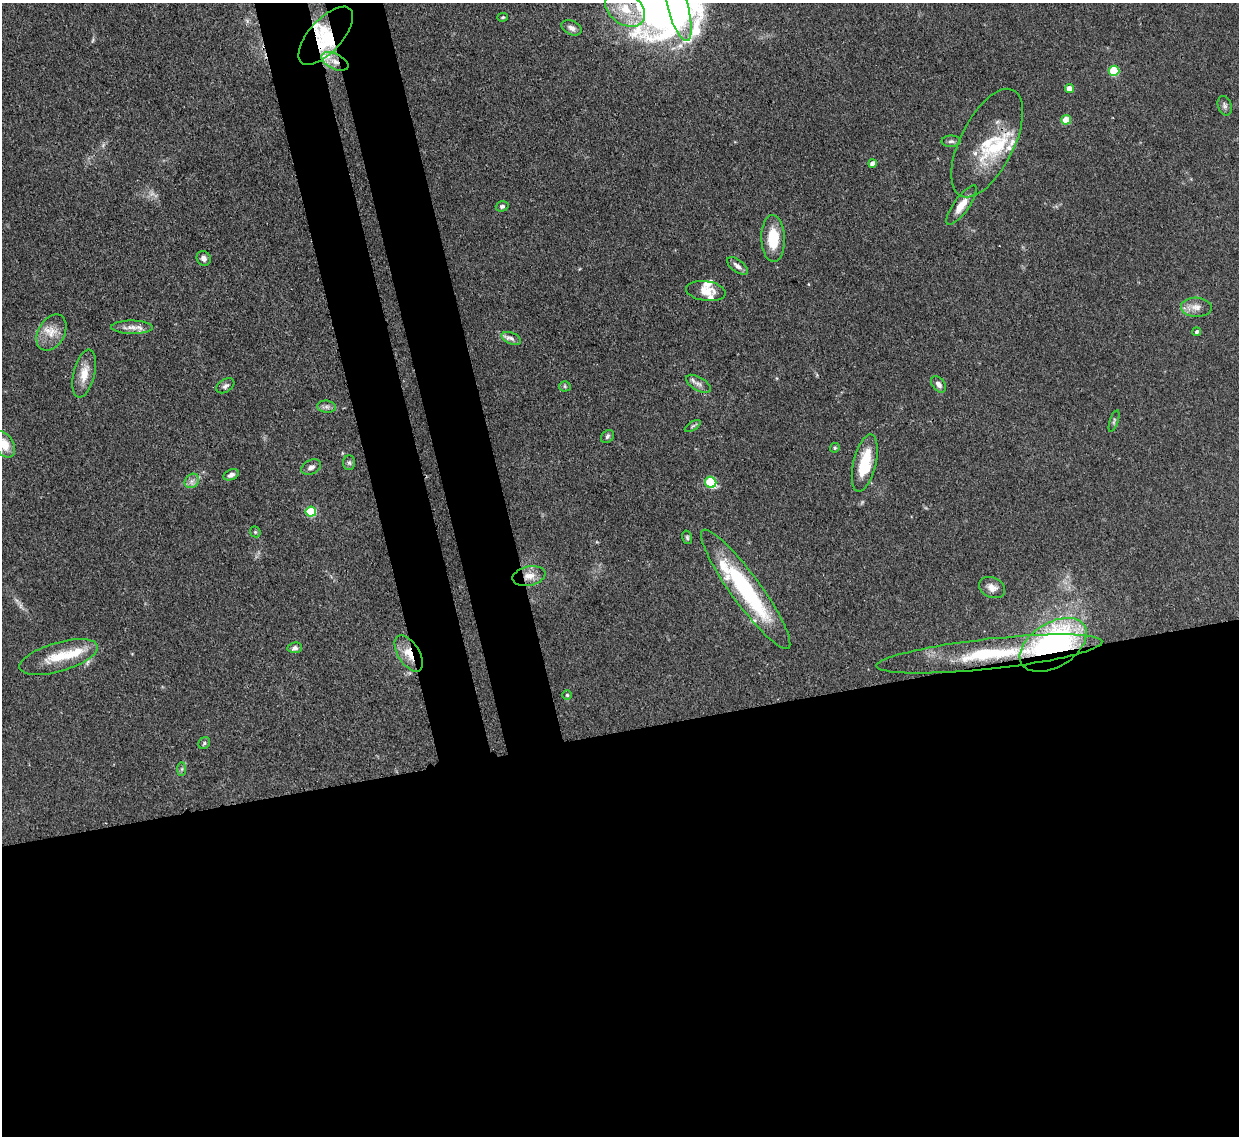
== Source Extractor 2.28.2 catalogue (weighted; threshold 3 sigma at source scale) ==
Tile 15 of 4 x 4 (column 3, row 4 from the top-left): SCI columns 2558-3794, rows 215-1348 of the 5110 x 5091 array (HDU 1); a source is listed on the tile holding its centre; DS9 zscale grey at full resolution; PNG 1241 x 1138 px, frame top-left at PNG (2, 3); each listed source drawn as its Kron ellipse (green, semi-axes under 4 px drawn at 4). Shown black and unused: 42% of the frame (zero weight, under 3 of 4 exposures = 9% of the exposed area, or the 3 px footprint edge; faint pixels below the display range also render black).
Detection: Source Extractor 2.28.2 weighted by HDU 2 'WHT'; one run over the whole footprint, this tile lists its part. Background 0.146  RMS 0.0052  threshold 0.0234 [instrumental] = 3 sigma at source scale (4.5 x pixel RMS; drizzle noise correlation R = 1.50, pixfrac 1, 0.05/0.05 arcsec/px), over >= 5 px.
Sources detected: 69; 1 inside a brighter object's white glare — neither listed nor drawn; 13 inside a brighter listed object's ellipse — not listed separately; the other 55 listed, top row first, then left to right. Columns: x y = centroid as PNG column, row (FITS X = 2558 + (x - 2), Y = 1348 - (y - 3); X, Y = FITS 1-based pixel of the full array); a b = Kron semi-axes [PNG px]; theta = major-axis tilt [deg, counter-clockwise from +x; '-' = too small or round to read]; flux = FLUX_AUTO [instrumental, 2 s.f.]
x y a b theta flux
678 7 35 10 -74 38
625 9 22 15 -37 17
503 17 5 4 - 0.66
571 28 10 6 -25 2.4
326 36 36 16 48 18
335 61 14 7 -25 4.5
1114 71 5 5 - 27
1069 89 4 4 - 5.7
1225 106 10 6 -72 1.6
1066 120 5 5 - 12
951 141 9 5 1 1.4
987 143 59 27 64 27
872 163 4 4 - 3.7
961 205 24 7 54 6.9
502 206 6 5 - 1.3
773 239 23 11 -88 16
204 258 7 6 - 2.3
737 266 12 6 -37 2.7
706 291 20 10 -8 6.6
1196 307 15 9 -3 4.6
132 327 21 6 0 4.3
1197 332 4 4 - 1
51 333 19 13 60 7.7
511 338 10 5 -22 2
84 374 24 10 76 7.7
698 384 13 6 -30 2.7
939 384 9 6 -51 2.2
225 386 10 6 33 1.6
565 386 5 5 - 0.82
327 407 9 6 -6 1.9
1114 421 11 3 72 0.97
693 426 9 3 34 0.89
607 436 7 5 47 1.2
4 444 14 9 -57 8.9
835 448 5 4 - 0.68
349 463 7 6 - 1.2
865 463 29 11 77 20
311 467 10 7 26 2.3
231 475 8 5 23 2
192 481 8 6 45 2.2
711 482 6 5 - 35
311 512 5 5 - 34
255 532 6 5 - 0.77
687 537 7 5 -75 0.92
529 576 17 9 12 5.8
992 588 13 10 -24 3.6
746 589 73 15 -54 61
1053 645 37 22 32 130
295 648 7 5 7 1.7
409 653 20 10 -57 9
989 654 113 15 6 50
59 657 40 14 16 16
567 695 5 5 - 0.71
204 743 6 5 - 0.98
182 769 7 4 89 1
Overlapping masked pixels (flux is a lower limit): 6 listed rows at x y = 326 36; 335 61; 529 576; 1053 645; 409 653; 989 654
Isophote crosses this tile's border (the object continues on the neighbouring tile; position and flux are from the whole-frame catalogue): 2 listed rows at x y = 678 7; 4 444